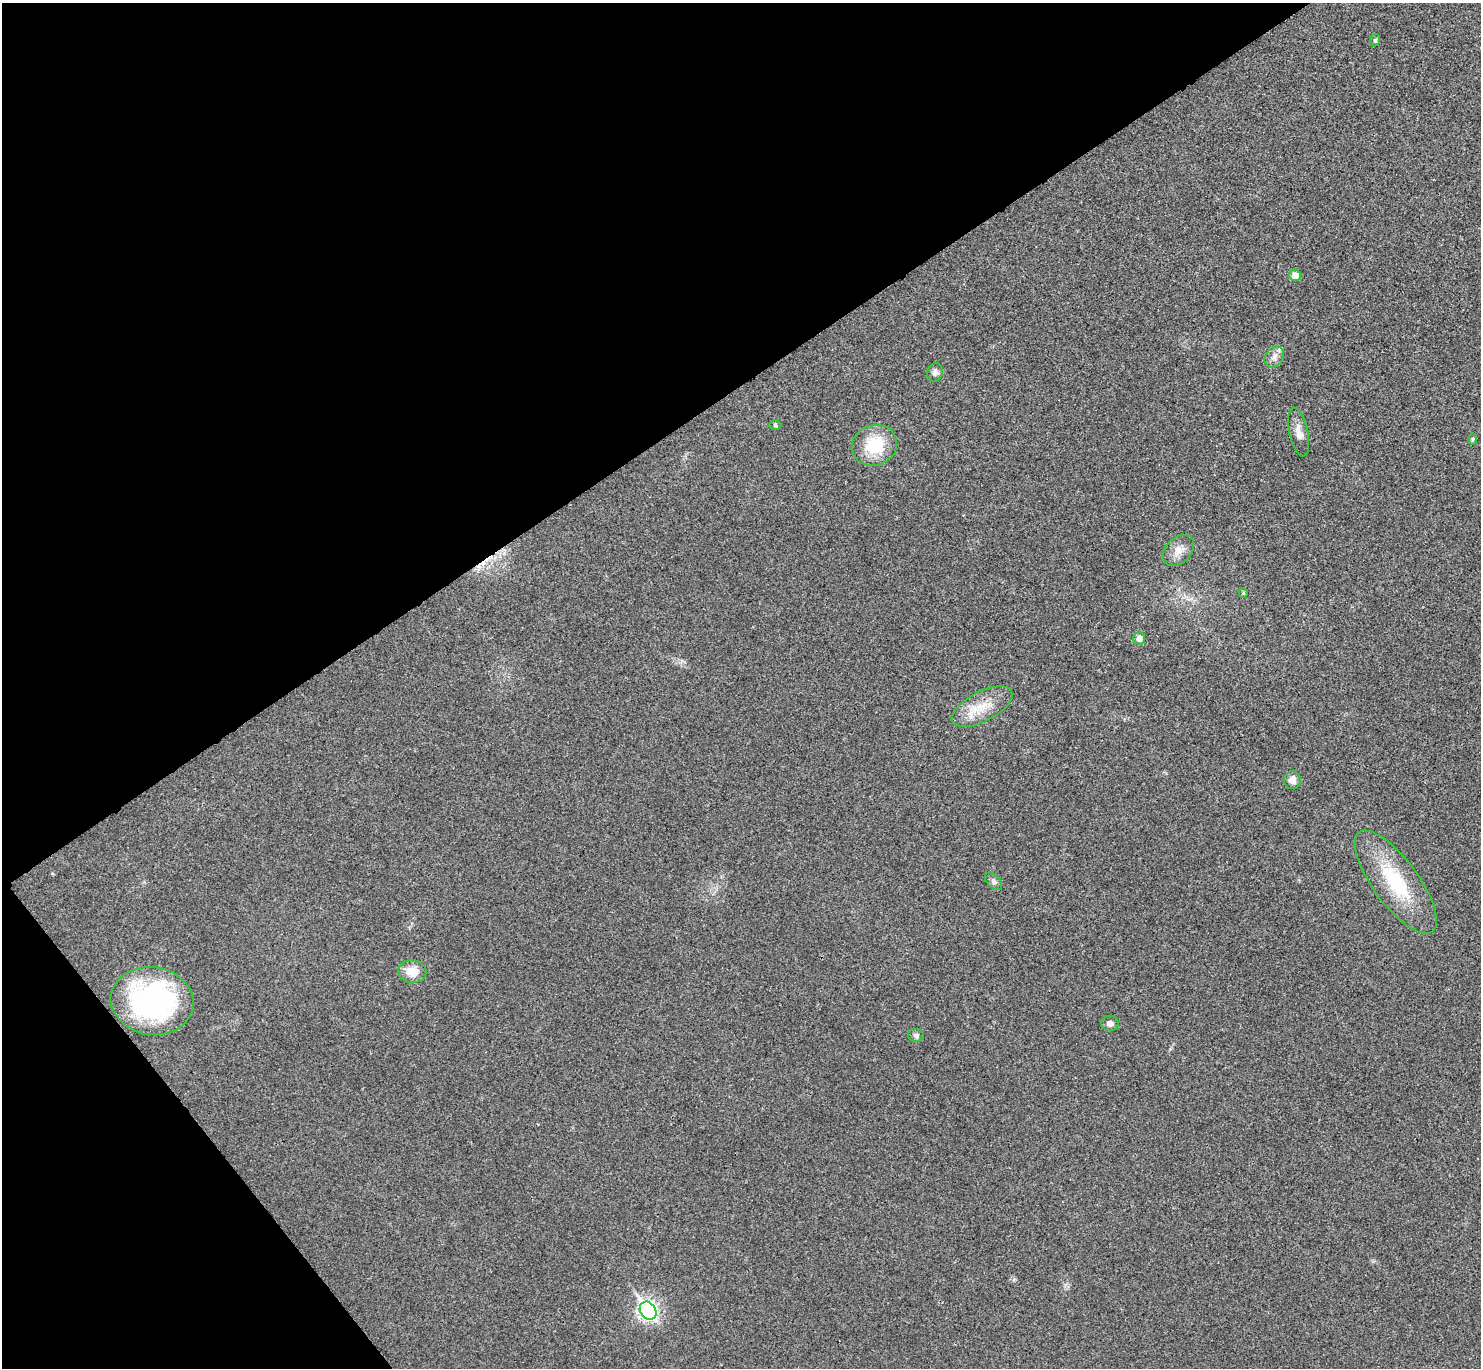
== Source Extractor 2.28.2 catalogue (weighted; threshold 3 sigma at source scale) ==
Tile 5 of 4 x 4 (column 1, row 2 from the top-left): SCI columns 7-1485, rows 2894-4259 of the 5931 x 5927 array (HDU 1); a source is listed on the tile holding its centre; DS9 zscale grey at full resolution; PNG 1483 x 1370 px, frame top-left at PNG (2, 3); each listed source drawn as its Kron ellipse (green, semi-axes under 4 px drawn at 4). Shown black and unused: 33% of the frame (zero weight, under 3 of 4 exposures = <1% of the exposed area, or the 3 px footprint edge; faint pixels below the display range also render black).
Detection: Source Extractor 2.28.2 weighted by HDU 2 'WHT'; one run over the whole footprint, this tile lists its part. Background 0.0202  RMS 0.0059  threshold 0.0267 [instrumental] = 3 sigma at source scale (4.5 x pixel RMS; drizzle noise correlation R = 1.50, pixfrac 1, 0.05/0.05 arcsec/px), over >= 5 px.
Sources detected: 21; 1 cosmic-ray / hot-pixel residue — neither listed nor drawn; the other 20 listed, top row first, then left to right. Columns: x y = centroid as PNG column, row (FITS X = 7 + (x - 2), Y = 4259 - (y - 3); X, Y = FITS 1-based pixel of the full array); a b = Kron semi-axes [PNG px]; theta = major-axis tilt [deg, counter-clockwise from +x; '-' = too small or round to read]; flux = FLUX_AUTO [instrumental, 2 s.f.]
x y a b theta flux
1375 40 6 5 - 0.93
1295 275 6 5 - 7.1
1274 357 11 8 56 3.7
935 372 9 7 67 2.2
775 425 6 5 - 0.86
1299 432 25 9 -78 5.3
1473 439 6 4 -89 0.78
874 445 23 20 21 24
1178 550 18 12 45 6.2
1243 593 5 4 - 0.59
1139 638 6 5 - 3.6
982 707 33 15 27 15
1292 780 9 8 - 4.1
994 881 10 6 -46 1.9
1396 882 62 22 -53 41
412 972 14 11 -5 8.9
152 1001 41 34 -8 120
1110 1023 8 7 - 2.4
916 1035 8 6 -15 1.6
648 1311 9 7 -54 200